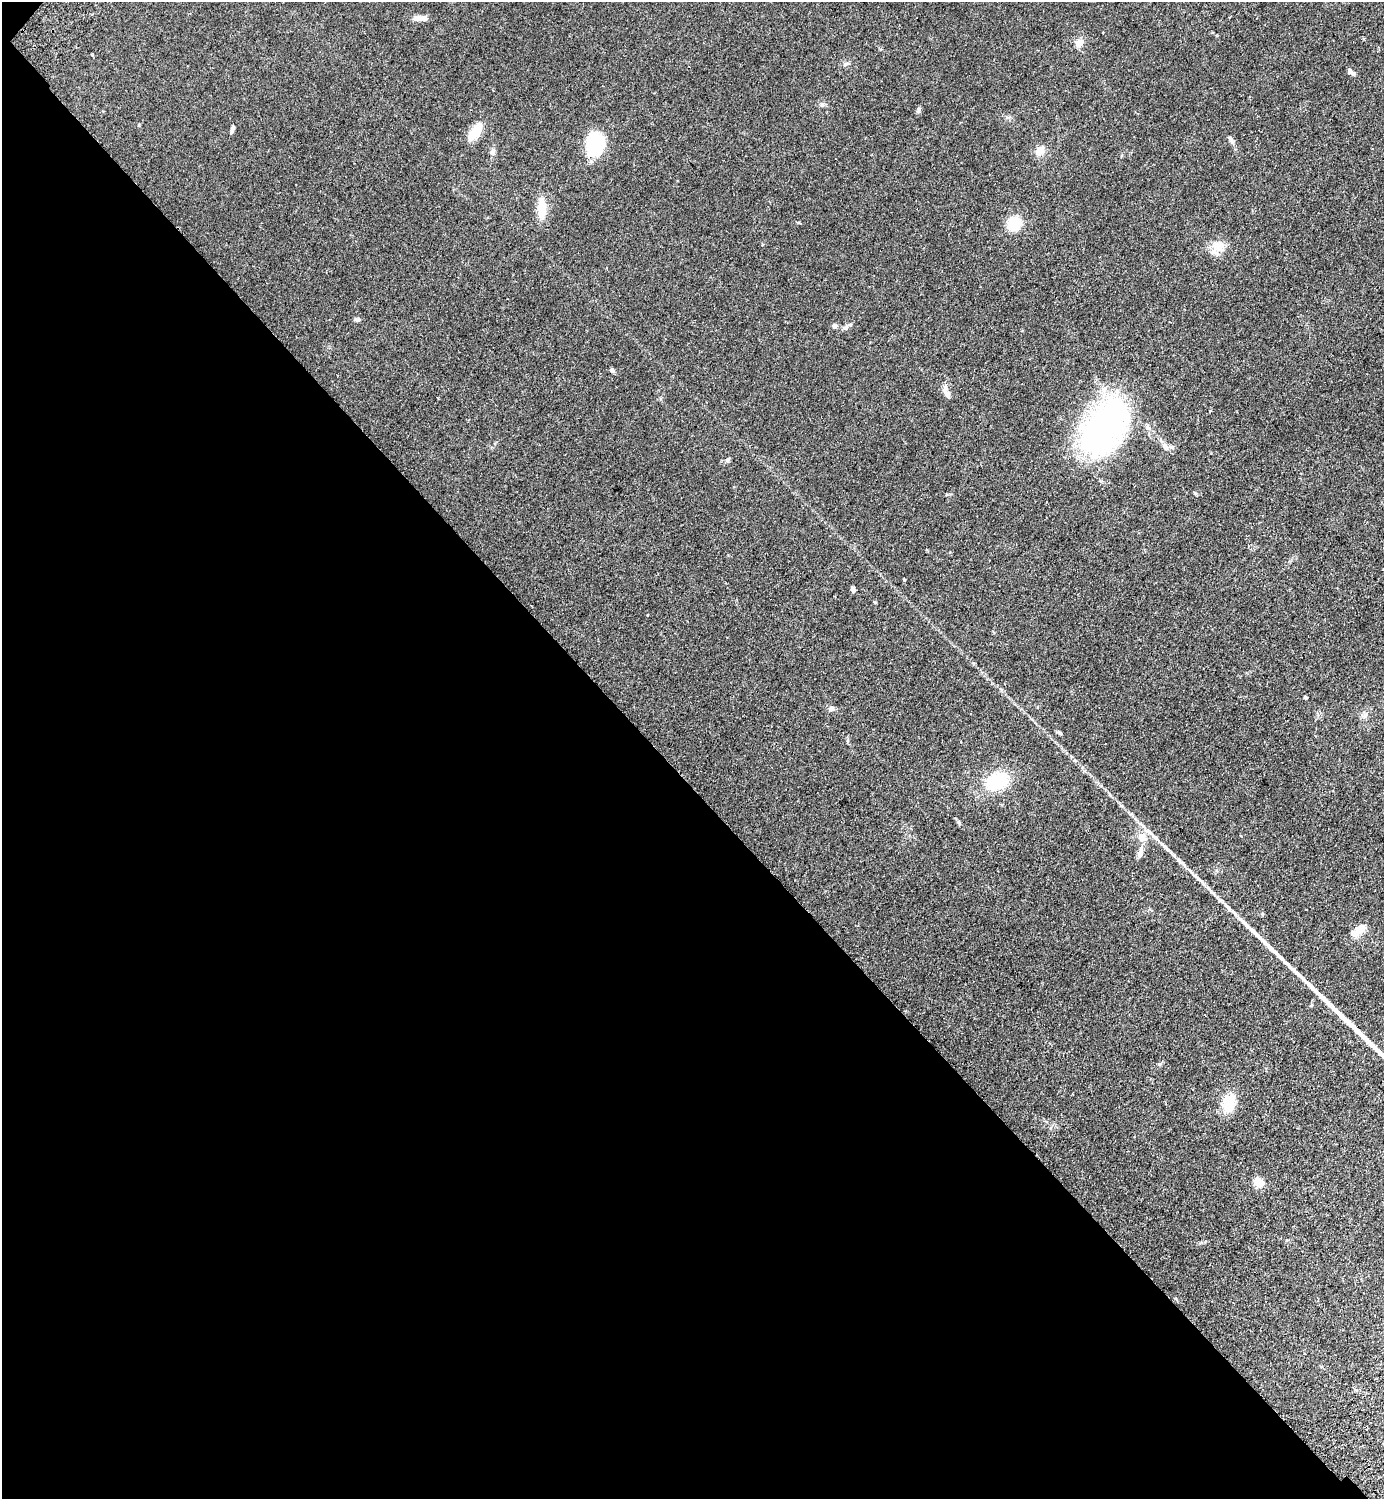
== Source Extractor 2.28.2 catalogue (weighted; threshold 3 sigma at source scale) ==
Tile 9 of 4 x 4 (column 1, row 3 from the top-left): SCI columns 343-1724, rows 1539-3035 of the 6074 x 6069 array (HDU 1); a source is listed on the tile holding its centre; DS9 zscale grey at full resolution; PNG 1386 x 1501 px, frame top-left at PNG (2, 2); no overlay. Shown black and unused: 48% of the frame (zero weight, under 2 of 3 exposures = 3% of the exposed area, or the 3 px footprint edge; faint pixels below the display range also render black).
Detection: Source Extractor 2.28.2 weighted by HDU 2 'WHT'; one run over the whole footprint, this tile lists its part. Background 0.0793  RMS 0.0085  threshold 0.0385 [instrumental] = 3 sigma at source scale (4.5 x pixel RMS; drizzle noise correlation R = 1.50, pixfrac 1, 0.05/0.05 arcsec/px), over >= 5 px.
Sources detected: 44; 3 inside a brighter listed object's ellipse — not listed separately; the other 41 listed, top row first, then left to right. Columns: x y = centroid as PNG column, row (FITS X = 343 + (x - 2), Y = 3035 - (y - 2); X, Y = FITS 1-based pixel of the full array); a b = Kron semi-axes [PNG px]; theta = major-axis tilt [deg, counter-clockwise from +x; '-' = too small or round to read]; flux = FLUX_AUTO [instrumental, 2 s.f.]
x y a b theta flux
417 18 13 8 -13 4.1
1079 43 11 10 - 5.4
846 64 9 5 27 2
1351 72 11 5 -44 2.4
822 105 6 5 - 1.5
918 110 9 5 78 1.8
232 129 11 4 71 1.9
475 132 19 8 55 20
1230 138 9 5 -67 2.3
594 144 26 20 86 45
1040 151 12 10 53 8
492 152 10 7 81 2.8
542 208 24 10 89 15
1014 223 15 14 - 19
1218 246 17 15 11 12
357 320 8 5 -14 1.6
834 326 5 4 - 4.3
846 326 12 6 31 2.8
612 370 5 5 - 2.2
946 393 15 6 -62 5.7
1104 428 69 40 58 210
1165 447 11 7 -63 3.5
727 460 7 5 35 1.5
853 589 6 4 -68 2.4
875 602 6 4 -87 0.8
1305 697 4 3 - 1.9
831 708 8 7 - 2.5
1365 715 9 4 72 2.1
1059 733 9 4 -29 1.4
997 781 21 15 23 50
959 823 6 4 -48 1.2
1142 837 13 11 -49 8.6
1167 849 9 3 -45 2.2
1140 852 18 6 73 5.1
1174 855 6 4 -2 1.2
1199 879 11 3 -40 2.4
1220 900 7 4 -32 1.6
1234 913 17 3 -53 3.2
1360 930 21 10 49 9
1229 1103 22 15 85 21
1258 1182 11 8 -41 10
Unlisted compact peaks at least as high as the median listed source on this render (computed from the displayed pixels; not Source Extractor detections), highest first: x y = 1195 493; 1159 1064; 139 125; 1121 806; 904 579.